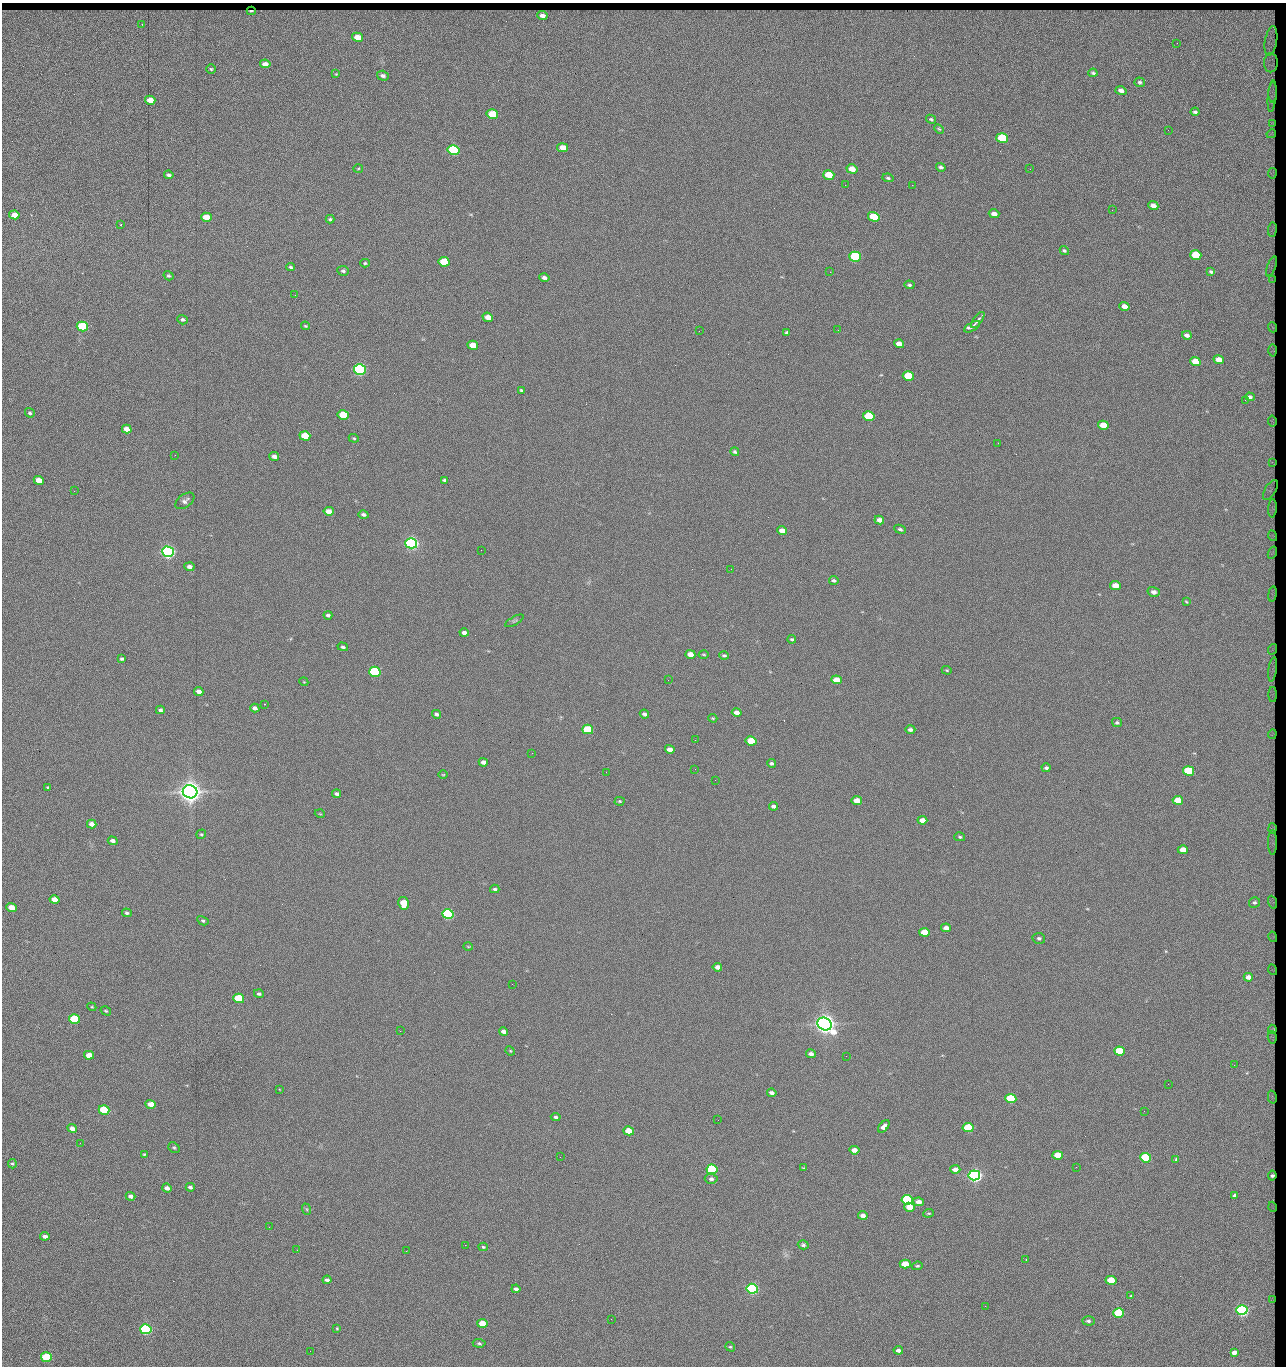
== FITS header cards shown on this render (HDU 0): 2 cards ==
NAXIS1  =                 1284 / length of data axis 1
NAXIS2  =                 1364 / length of data axis 2

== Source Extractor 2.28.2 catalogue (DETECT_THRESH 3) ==
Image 1284 x 1364 px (HDU 0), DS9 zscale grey, 1 PNG px = 1 image px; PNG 1288 x 1368 px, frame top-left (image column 1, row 1364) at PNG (2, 3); each listed source drawn as its Kron ellipse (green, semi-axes under 4 px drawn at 4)
Background 149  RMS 15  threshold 44.6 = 3 sigma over >= 5 px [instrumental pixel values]
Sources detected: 282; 1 with non-positive FLUX_AUTO (blend fragments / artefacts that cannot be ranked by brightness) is neither listed nor drawn; the other 281 listed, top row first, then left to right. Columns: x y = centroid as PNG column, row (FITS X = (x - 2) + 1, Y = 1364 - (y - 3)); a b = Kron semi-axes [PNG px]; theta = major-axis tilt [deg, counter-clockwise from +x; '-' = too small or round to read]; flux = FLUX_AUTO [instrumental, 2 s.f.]
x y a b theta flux
251 11 4 2 - 1.3e+03
542 16 5 4 - 4.4e+03
142 24 3 3 - 1.1e+03
358 37 5 4 - 1.3e+04
1271 41 15 6 81 6.4e+03
1177 43 2 2 - 1.0e+03
1271 63 9 7 90 4.0e+03
265 64 5 4 - 5.0e+03
211 69 5 4 - 1.3e+03
1093 73 4 3 - 1.5e+03
336 74 4 4 - 8.1e+02
383 76 6 5 - 3.0e+03
1140 82 5 5 - 1.6e+03
1121 91 6 4 -17 4.4e+03
1273 92 10 3 89 1.9e+03
1272 96 16 3 84 4.2e+03
150 100 5 4 - 1.4e+04
1195 112 4 3 - 1.8e+03
492 114 6 5 - 4.2e+04
931 119 5 4 - 1.3e+03
1272 124 4 3 - 1.5e+03
939 129 5 3 - 1.2e+03
1168 130 3 2 - 7.1e+02
1271 134 5 2 - 1.0e+03
1002 138 6 5 - 6.0e+04
563 148 5 4 - 1.5e+04
454 150 6 5 - 1.6e+05
941 167 5 3 - 2.1e+03
358 168 5 3 - 9.7e+02
852 169 5 4 - 1.2e+04
1030 169 2 2 - 1.3e+03
1272 173 5 2 - 1.4e+03
169 175 5 3 - 2.3e+03
829 175 5 4 - 2.8e+04
888 178 5 3 - 1.3e+03
845 185 2 2 - 8.5e+02
912 185 2 2 - 1.2e+04
1153 205 5 4 - 6.3e+03
1112 210 2 2 - 4.9e+02
994 214 5 4 - 5.7e+03
14 215 5 4 - 1.0e+04
206 217 5 4 - 2.0e+04
874 217 6 4 -15 5.1e+04
330 219 4 3 - 1.5e+03
121 224 2 2 - 7.5e+02
1272 230 7 3 83 2.1e+03
1064 250 5 4 - 1.6e+03
1196 255 5 4 - 4.2e+04
855 257 6 5 - 1.0e+05
444 262 5 5 - 4.0e+04
365 263 5 4 - 1.1e+03
1271 266 10 3 69 2.0e+03
291 267 4 3 - 1.5e+03
343 271 6 4 -5 2.1e+03
830 272 2 2 - 1.8e+04
1211 272 4 3 - 1.5e+03
169 276 5 4 - 1.5e+03
544 278 5 4 - 2.9e+03
1272 280 3 2 - 8.1e+02
909 285 5 4 - 1.7e+03
295 295 2 2 - 6.4e+02
1124 306 5 4 - 7.2e+03
488 317 5 4 - 9.2e+03
183 320 5 4 - 1.9e+03
978 320 9 3 54 3.2e+03
305 326 4 3 - 1.1e+03
82 327 5 5 - 1.0e+05
972 327 9 4 29 3.8e+03
1272 327 5 2 - 1.2e+03
838 330 2 2 - 5.8e+02
699 331 2 2 - 2.1e+03
787 333 4 3 - 1.9e+03
1187 335 5 4 - 3.7e+03
899 344 5 4 - 7.5e+03
473 345 5 4 - 1.6e+04
1273 350 6 3 89 1.5e+03
1219 360 5 4 - 9.6e+03
1195 361 5 4 - 1.6e+04
360 369 6 5 - 3.0e+05
908 376 6 5 - 5.8e+04
521 390 3 3 - 1.2e+03
1250 397 5 4 - 2.6e+03
1245 400 3 2 - 8.5e+02
30 413 5 4 - 1.8e+03
343 415 5 4 - 3.7e+04
869 416 6 5 - 6.0e+04
1272 421 5 2 - 1.7e+03
1103 425 5 4 - 1.9e+04
127 429 5 4 - 8.3e+03
305 436 5 4 - 2.9e+04
354 438 5 4 - 1.1e+03
998 443 2 2 - 2.3e+03
735 452 4 4 - 1.8e+03
175 455 2 2 - 2.1e+03
274 456 5 4 - 4.0e+03
1272 462 3 2 - 5.7e+02
39 480 5 4 - 1.2e+04
445 480 4 4 - 2.3e+03
1270 490 11 5 59 2.0e+03
74 491 2 2 - 6.2e+02
185 501 11 6 37 3.4e+03
1273 508 9 3 86 1.8e+03
329 511 5 4 - 1.0e+04
363 515 5 4 - 2.5e+03
879 520 5 4 - 5.7e+03
900 529 6 4 -25 2.0e+03
782 531 5 4 - 8.6e+03
1273 536 5 3 - 8.6e+02
411 543 6 5 - 5.0e+05
481 550 2 2 - 1.6e+03
168 552 6 5 - 5.3e+05
1272 553 6 3 68 1.5e+03
189 567 5 4 - 3.8e+03
731 569 2 2 - 4.5e+02
834 580 5 3 - 1.8e+03
1115 585 5 4 - 1.3e+04
1154 592 6 5 - 4.3e+03
1272 594 8 3 81 1.3e+03
1186 602 3 3 - 8.6e+02
328 615 4 3 - 1.9e+03
514 621 10 3 29 1.4e+03
464 633 4 4 - 4.2e+03
792 639 4 4 - 1.5e+03
343 647 5 4 - 2.1e+03
1273 649 5 3 - 8.3e+02
690 654 5 4 - 1.0e+04
704 654 5 2 - 9.5e+02
724 655 5 4 - 1.7e+03
122 659 4 3 - 1.8e+03
1273 669 12 3 82 2.0e+03
947 670 5 4 - 9.9e+02
375 672 5 5 - 1.6e+05
668 680 2 2 - 1.4e+03
836 680 5 4 - 1.4e+04
304 682 4 3 - 8.3e+02
199 691 5 4 - 7.1e+03
1273 694 7 4 -90 8.3e+02
264 704 3 2 - 5.3e+02
255 708 5 4 - 4.2e+03
160 710 4 4 - 1.9e+03
737 712 5 4 - 6.0e+03
436 714 4 4 - 2.4e+03
644 714 5 4 - 2.6e+03
713 718 4 3 - 1.1e+03
1117 723 5 4 - 1.8e+03
588 729 5 4 - 6.3e+04
910 730 5 4 - 2.7e+03
1272 734 5 3 - 1.1e+03
695 740 2 2 - 4.2e+02
751 741 5 4 - 2.7e+04
670 749 5 4 - 7.3e+03
532 753 2 2 - 2.1e+03
483 762 5 4 - 4.2e+03
771 763 4 4 - 1.7e+03
1046 768 4 3 - 2.2e+03
695 769 2 2 - 1.5e+03
1189 771 5 4 - 7.6e+04
606 772 2 2 - 1.3e+03
443 775 5 3 - 8.2e+02
715 780 2 2 - 1.6e+03
48 787 3 3 - 1.2e+03
190 792 7 6 - 1.6e+06
337 794 4 3 - 2.4e+03
1178 800 5 4 - 2.5e+04
620 801 5 4 - 1.2e+03
857 801 5 4 - 1.0e+04
773 806 4 3 - 2.9e+03
320 814 5 3 - 7.8e+02
922 820 5 4 - 7.9e+03
92 824 5 4 - 6.7e+03
1273 828 5 2 - 1.6e+03
201 834 5 4 - 1.4e+03
960 837 5 4 - 1.4e+03
113 841 5 4 - 3.9e+03
1273 843 12 4 -90 1.8e+03
1183 850 5 4 - 1.5e+04
495 889 5 3 - 1.9e+03
55 900 5 4 - 1.2e+04
1254 902 5 5 - 2.3e+03
1272 902 7 4 -70 9.0e+02
404 903 6 5 - 2.7e+04
11 908 5 4 - 1.6e+04
127 913 5 4 - 2.0e+03
448 914 5 5 - 2.4e+05
203 921 6 4 -28 1.5e+03
946 928 5 4 - 5.8e+03
924 932 5 4 - 1.9e+04
1273 937 5 3 - 8.2e+02
1039 938 6 5 - 2.1e+03
468 947 5 3 - 8.9e+02
717 967 5 4 - 6.1e+03
1273 970 5 3 - 7.9e+02
1248 977 5 4 - 7.2e+03
512 984 2 2 - 1.3e+03
259 994 5 4 - 1.8e+03
239 998 5 4 - 6.1e+04
92 1007 5 3 - 9.7e+02
106 1011 5 3 - 1.1e+03
74 1019 5 4 - 7.7e+04
825 1024 7 6 - 1.3e+06
1272 1029 4 3 - 1.8e+03
400 1031 2 2 - 3.6e+03
504 1032 5 3 - 4.2e+03
1272 1037 6 3 -79 1.8e+03
510 1051 5 4 - 1.1e+03
1119 1051 5 4 - 4.8e+04
811 1054 5 4 - 3.7e+03
89 1055 5 4 - 1.1e+04
846 1056 2 2 - 8.7e+02
1234 1065 2 2 - 1.0e+03
1168 1084 2 2 - 1.6e+03
279 1089 2 2 - 8.5e+02
772 1093 5 4 - 3.4e+03
1272 1097 7 2 -77 2.0e+03
1011 1099 5 4 - 8.8e+04
151 1104 5 4 - 1.2e+04
104 1110 5 4 - 6.6e+04
1144 1111 2 2 - 5.8e+02
556 1117 5 3 - 1.9e+03
718 1120 2 2 - 5.4e+02
884 1126 7 4 52 4.7e+03
72 1128 5 4 - 5.5e+03
968 1128 5 4 - 7.3e+04
629 1131 5 4 - 2.1e+04
80 1143 2 2 - 1.7e+03
174 1148 6 5 - 1.4e+03
854 1150 5 4 - 7.1e+03
144 1154 4 3 - 8.7e+02
1058 1155 5 4 - 3.1e+04
560 1157 2 2 - 6.3e+02
1146 1158 5 4 - 9.9e+04
1175 1160 4 3 - 3.3e+03
12 1164 5 4 - 1.4e+03
1076 1167 3 2 - 1.2e+03
804 1168 4 3 - 1.0e+03
712 1169 5 5 - 1.4e+05
955 1169 5 4 - 7.6e+03
974 1175 6 5 - 6.2e+05
1272 1175 5 4 - 2.7e+03
711 1179 6 5 - 3.0e+03
190 1187 4 3 - 2.2e+03
167 1188 5 4 - 4.4e+03
1235 1195 3 3 - 1.4e+03
130 1196 5 4 - 3.5e+03
907 1200 5 5 - 1.5e+05
919 1202 5 4 - 6.5e+03
909 1207 5 4 - 1.6e+04
1273 1207 5 3 - 8.0e+02
306 1209 6 3 -70 1.2e+03
929 1213 5 3 - 1.1e+03
863 1215 5 4 - 4.6e+03
269 1227 2 2 - 1.5e+03
45 1236 4 4 - 4.1e+03
465 1245 2 2 - 4.7e+03
803 1245 5 4 - 2.0e+03
483 1247 5 4 - 1.2e+03
297 1250 2 2 - 1.3e+03
406 1251 2 2 - 3.5e+03
1026 1259 2 2 - 8.7e+02
905 1264 5 4 - 1.9e+04
917 1266 5 4 - 1.5e+03
327 1280 4 3 - 2.7e+03
1111 1280 5 4 - 2.7e+04
516 1289 4 3 - 3.2e+03
752 1289 5 5 - 3.1e+05
1131 1296 4 4 - 1.1e+03
1272 1299 3 3 - 9.2e+02
985 1306 2 2 - 1.9e+03
1242 1310 5 5 - 3.6e+05
1119 1313 5 4 - 7.9e+04
611 1319 2 2 - 5.0e+02
1088 1321 6 4 -3 2.1e+03
482 1323 5 4 - 1.8e+04
337 1328 4 4 - 9.9e+02
146 1329 5 5 - 2.4e+05
479 1343 6 4 -3 1.7e+03
730 1347 5 4 - 1.3e+03
898 1350 4 3 - 3.8e+03
310 1351 3 2 - 7.9e+02
1234 1352 4 3 - 4.7e+03
46 1357 5 5 - 9.3e+04
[1 non-positive-flux detection neither listed nor drawn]

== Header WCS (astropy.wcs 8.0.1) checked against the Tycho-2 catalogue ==
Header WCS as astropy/WCSLIB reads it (CRVAL/CRPIX/CD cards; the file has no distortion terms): RA---TAN/DEC--TAN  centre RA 15:41:43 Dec +51:58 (235.43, +51.97 deg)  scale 1.26 arcsec/px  FOV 26.9' x 28.5'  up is +92 deg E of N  parity flipped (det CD > 0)
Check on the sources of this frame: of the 60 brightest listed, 11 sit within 2.0 arcsec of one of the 13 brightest Tycho-2 stars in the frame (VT <= 12.29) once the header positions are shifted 0.26 arcsec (0.20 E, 0.17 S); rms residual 0.99 arcsec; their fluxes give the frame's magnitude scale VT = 25.23 - 2.5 log10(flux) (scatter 0.20 mag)
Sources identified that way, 11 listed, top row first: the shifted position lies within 2.0 arcsec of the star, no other Tycho-2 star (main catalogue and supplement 1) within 4.0 arcsec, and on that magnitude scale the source's flux lands within +1.5 / -3 mag of the star's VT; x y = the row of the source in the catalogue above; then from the Tycho-2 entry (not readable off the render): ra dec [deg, ICRS J2000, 3 dp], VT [Tycho-2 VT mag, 2 dp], TYC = Tycho-2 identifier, HIP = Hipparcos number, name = IAU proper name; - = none
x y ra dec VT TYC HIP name
360 369 235.614 +52.064 11.61 3489-1132-1 - -
411 543 235.514 +52.049 11.19 3489-1407-1 - -
168 552 235.515 +52.133 11.12 3489-1380-1 - -
190 792 235.378 +52.130 9.31 3489-1322-1 76850 -
448 914 235.303 +52.042 11.52 3489-958-1 - -
825 1024 235.232 +51.912 9.59 3489-824-1 - -
974 1175 235.143 +51.862 10.97 3489-1016-1 - -
907 1200 235.131 +51.886 12.29 3489-908-1 - -
752 1289 235.084 +51.941 11.45 3489-1346-1 - -
1242 1310 235.062 +51.771 11.53 3489-1453-1 - -
146 1329 235.075 +52.152 11.74 3489-912-1 - -